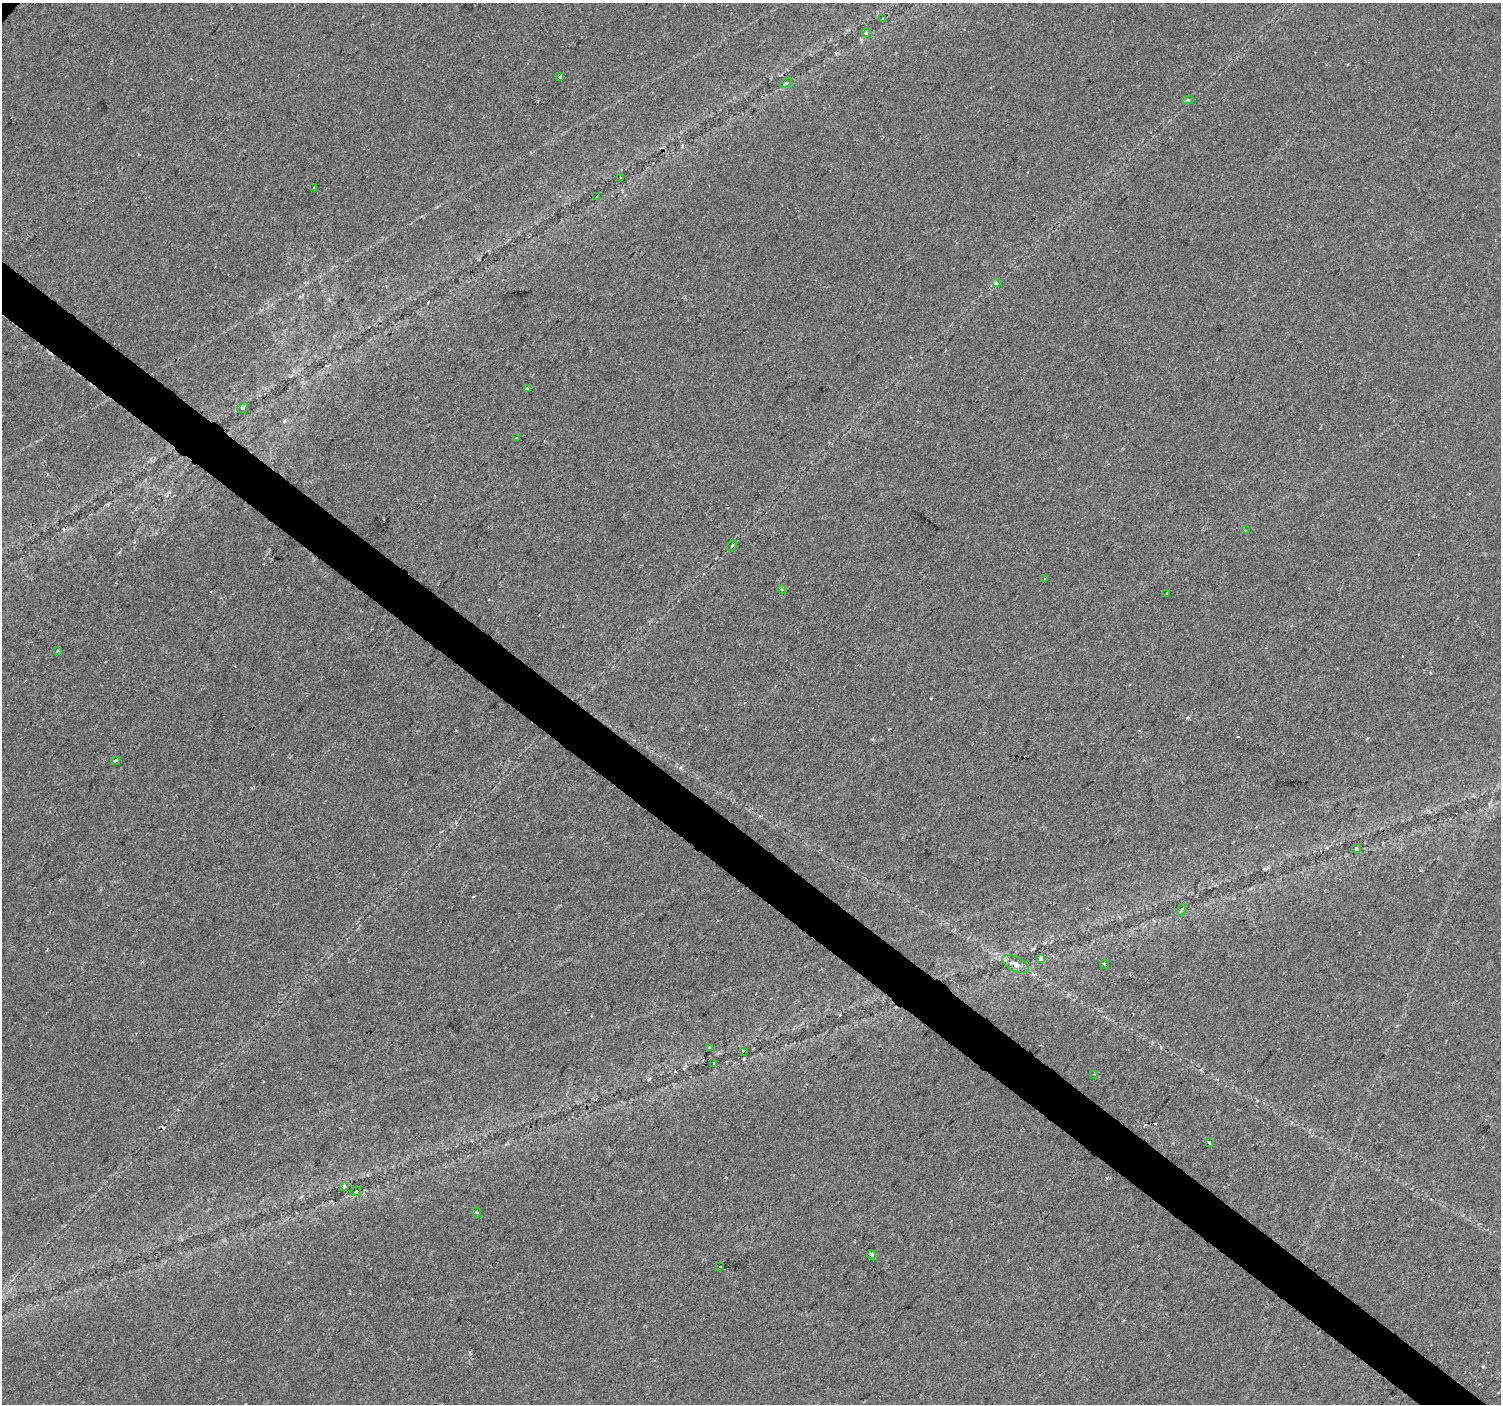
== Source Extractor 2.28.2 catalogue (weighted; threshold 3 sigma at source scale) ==
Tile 6 of 4 x 4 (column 2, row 2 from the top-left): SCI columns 1505-3003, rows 3047-4448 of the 6000 x 6025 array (HDU 1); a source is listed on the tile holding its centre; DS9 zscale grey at full resolution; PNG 1503 x 1406 px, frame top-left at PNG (2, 3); each listed source drawn as its Kron ellipse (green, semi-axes under 4 px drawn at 4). Shown black and unused: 4% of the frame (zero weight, under 2 of 3 exposures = <1% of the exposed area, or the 3 px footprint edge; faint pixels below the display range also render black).
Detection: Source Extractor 2.28.2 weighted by HDU 2 'WHT'; one run over the whole footprint, this tile lists its part. Background 0.0239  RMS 0.0033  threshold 0.0147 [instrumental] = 3 sigma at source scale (4.5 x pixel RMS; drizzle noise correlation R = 1.50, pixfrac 1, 0.0396/0.0396 arcsec/px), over >= 5 px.
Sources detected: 39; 5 cosmic-ray / hot-pixel residue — neither listed nor drawn; the other 34 listed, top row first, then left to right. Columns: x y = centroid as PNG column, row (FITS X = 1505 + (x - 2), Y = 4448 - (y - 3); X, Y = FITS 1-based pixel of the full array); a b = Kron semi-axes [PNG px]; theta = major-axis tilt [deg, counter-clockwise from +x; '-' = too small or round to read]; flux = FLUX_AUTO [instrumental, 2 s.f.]
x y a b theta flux
882 19 3 2 - 0.74
866 32 4 4 - 0.44
560 77 3 3 - 0.7
786 83 6 3 35 0.43
1188 100 6 3 3 0.71
621 178 4 3 - 2.5
314 188 3 3 - 2.1
597 197 3 3 - 0.52
996 283 4 4 - 0.76
527 389 4 3 - 0.51
243 408 6 4 32 0.58
517 438 3 3 - 1.3
1245 530 3 3 - 0.48
732 546 6 2 44 0.35
1045 579 3 3 - 0.34
782 590 4 3 - 0.35
1167 594 3 3 - 3.2
58 650 4 3 - 0.58
116 760 4 3 - 1.3
1357 848 4 4 - 0.98
1181 910 6 3 71 0.43
1041 959 3 3 - 2.4
1016 964 14 7 -26 2.2
1104 964 4 3 - 1.5
710 1048 3 3 - 0.76
743 1051 3 3 - 0.55
714 1064 3 3 - 4.5
1093 1074 3 2 - 0.58
1209 1143 3 3 - 1.8
344 1186 4 4 - 0.5
356 1191 6 3 36 0.35
476 1212 5 3 - 0.32
871 1255 5 3 - 2.8
720 1267 3 2 - 0.27